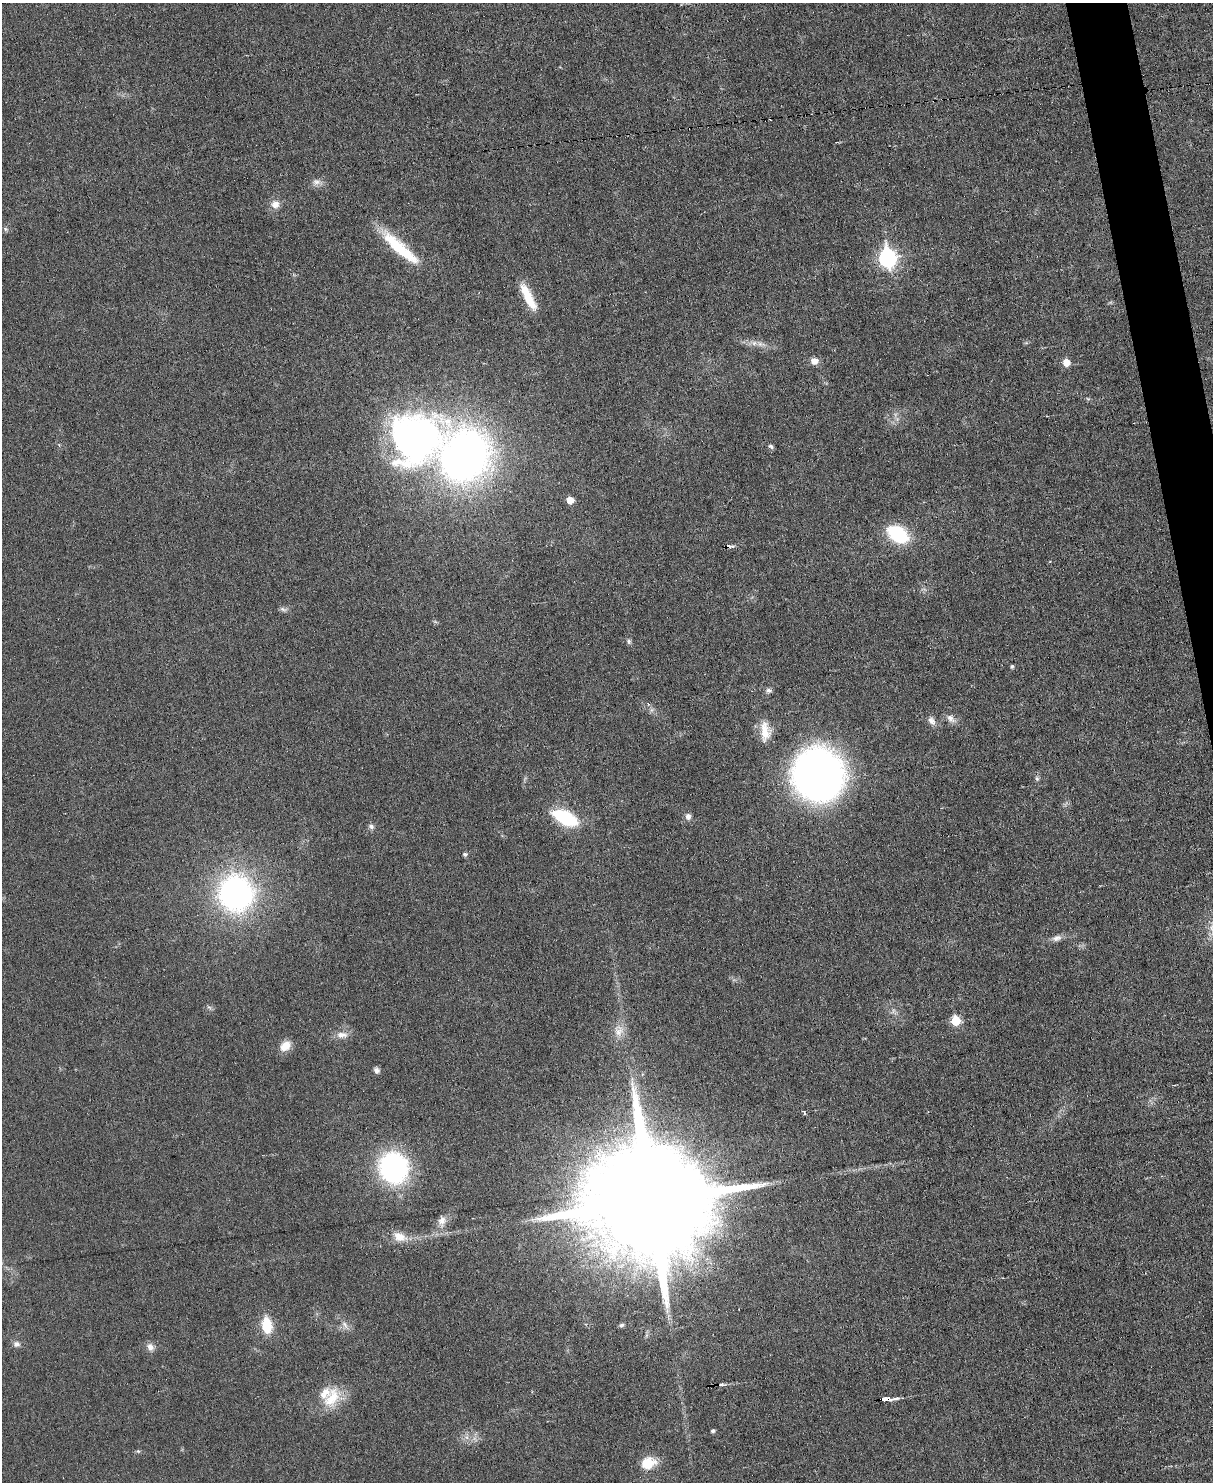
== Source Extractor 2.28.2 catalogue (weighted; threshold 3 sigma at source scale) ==
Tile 6 of 4 x 3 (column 2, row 2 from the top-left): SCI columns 1212-2422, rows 1619-3098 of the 4847 x 4831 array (HDU 1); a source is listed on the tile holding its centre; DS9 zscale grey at full resolution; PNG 1215 x 1484 px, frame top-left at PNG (2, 3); no overlay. Shown black and unused: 2% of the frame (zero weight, under 3 of 6 exposures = <1% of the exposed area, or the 3 px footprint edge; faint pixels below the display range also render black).
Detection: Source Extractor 2.28.2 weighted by HDU 2 'WHT'; one run over the whole footprint, this tile lists its part. Background 0.0265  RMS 0.0038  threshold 0.0153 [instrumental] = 3 sigma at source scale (4.09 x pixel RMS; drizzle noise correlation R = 1.36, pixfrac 0.8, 0.05/0.05 arcsec/px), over >= 5 px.
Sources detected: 56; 1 too faint to see at this stretch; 1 cosmic-ray / hot-pixel residue — not listed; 1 inside a brighter listed object's ellipse — not listed separately; the other 53 listed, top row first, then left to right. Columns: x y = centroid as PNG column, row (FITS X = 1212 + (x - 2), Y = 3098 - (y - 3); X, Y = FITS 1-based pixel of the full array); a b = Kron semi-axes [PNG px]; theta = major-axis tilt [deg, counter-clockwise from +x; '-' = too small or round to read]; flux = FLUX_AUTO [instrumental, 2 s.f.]
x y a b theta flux
316 182 12 9 6 2
275 204 11 10 - 2.8
5 229 6 5 - 0.66
400 248 57 12 -42 18
887 258 9 7 -79 110
528 297 34 9 -63 9.9
761 344 14 6 -11 2.2
814 361 9 8 - 2.4
1066 362 5 5 - 5.5
1088 399 6 4 -19 0.44
414 437 62 56 22 140
771 446 7 5 -44 0.78
465 456 33 28 64 260
570 500 5 5 - 4.8
897 534 18 12 -31 28
283 609 11 5 -18 0.99
629 641 7 6 - 0.75
1012 666 5 4 - 0.51
769 690 8 6 -14 0.98
651 710 7 4 71 0.74
951 719 14 8 -44 2.1
932 721 13 8 -58 2
765 731 27 12 -88 6
818 775 34 32 -58 250
1037 778 6 5 - 0.72
688 816 8 7 - 1.5
565 818 21 10 -25 30
371 826 8 7 - 1.1
465 854 5 5 - 0.81
236 893 31 29 -80 100
1056 938 14 8 17 1.9
955 1021 6 6 - 14
619 1031 16 13 62 4.4
342 1035 16 9 3 2.9
285 1046 13 10 44 4.5
376 1070 7 6 - 1.4
804 1113 6 3 -66 0.59
394 1168 30 27 -65 58
651 1201 35 28 3 18000
442 1221 15 11 83 3
399 1237 18 11 -22 5.2
667 1311 6 5 - 0.84
267 1325 14 9 -82 12
345 1325 12 6 -59 1.8
621 1325 7 4 26 0.71
16 1344 9 8 - 1.5
150 1347 10 8 -68 2
721 1385 8 3 1 0.72
332 1398 32 18 59 11
886 1400 8 3 6 22
713 1431 4 4 - 0.77
138 1451 5 4 - 0.46
648 1463 18 14 21 7.7
Overlapping masked pixels (flux is a lower limit): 1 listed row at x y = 886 1400